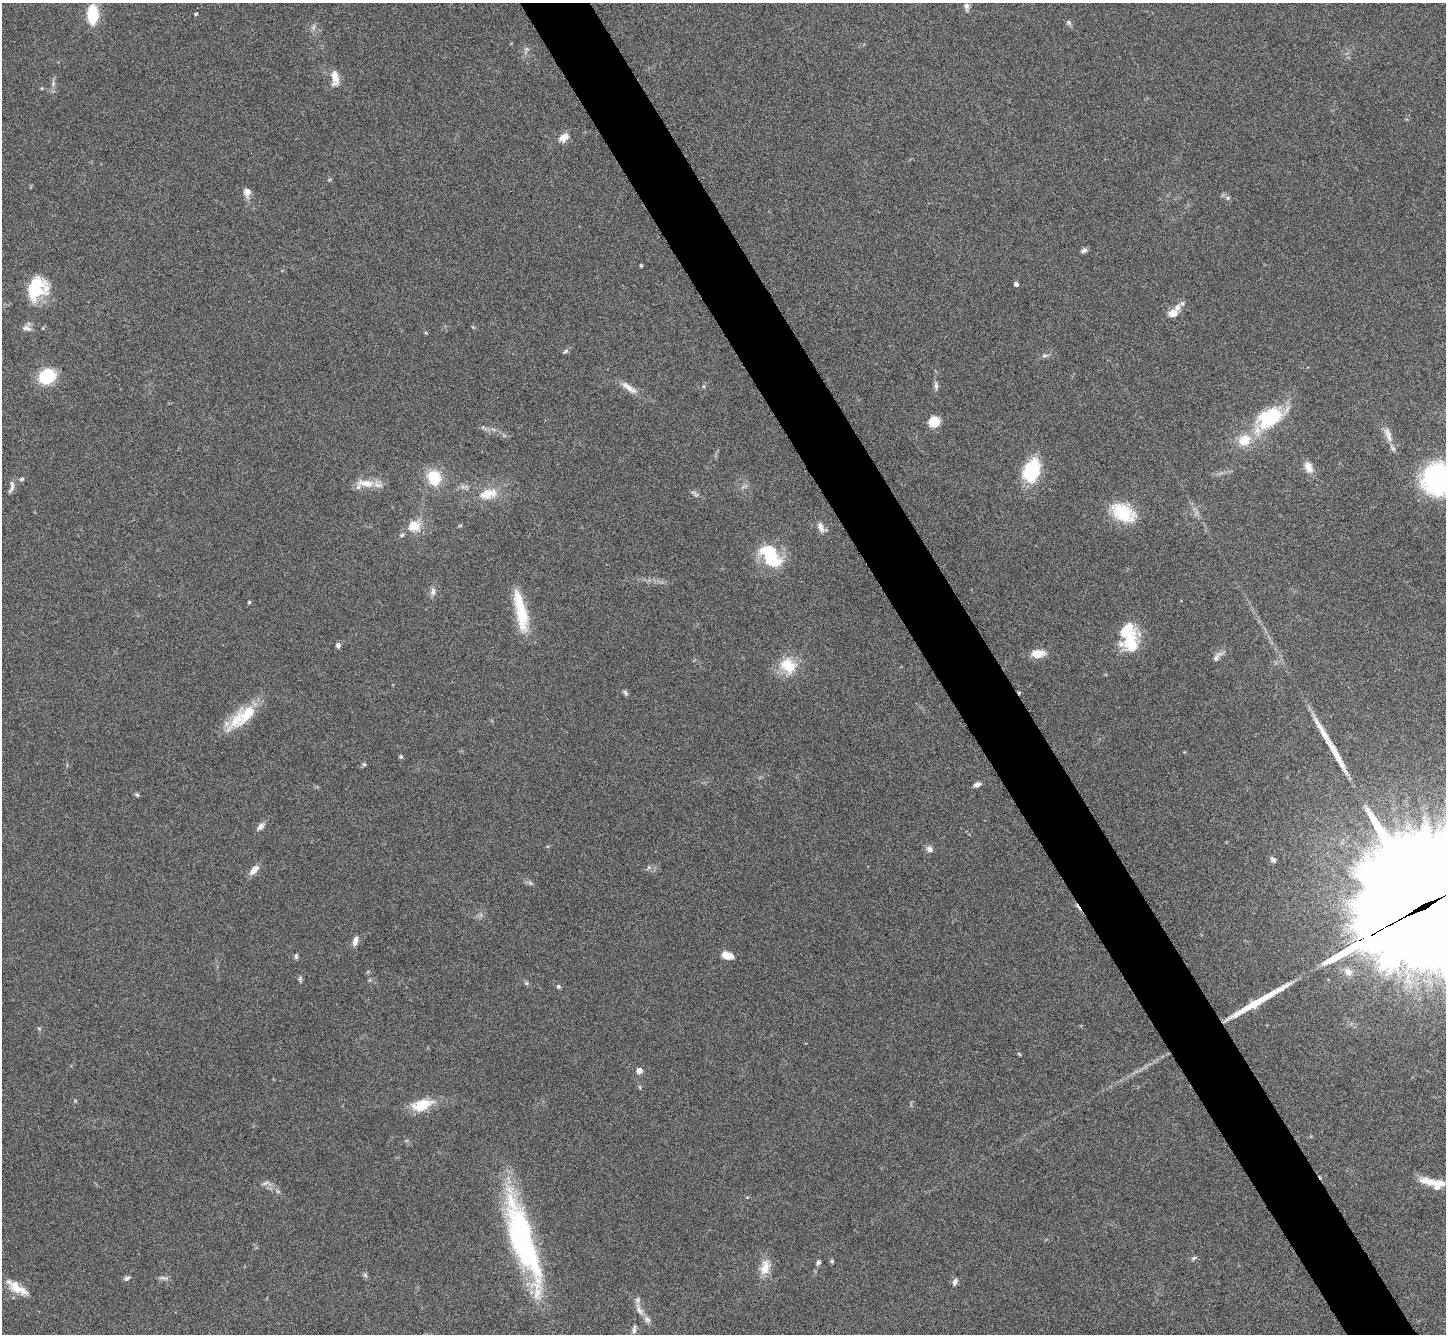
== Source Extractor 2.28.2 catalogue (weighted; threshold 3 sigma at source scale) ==
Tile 6 of 4 x 4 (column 2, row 2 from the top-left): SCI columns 1451-2894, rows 2960-4291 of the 5788 x 5781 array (HDU 1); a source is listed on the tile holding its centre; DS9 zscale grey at full resolution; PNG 1448 x 1336 px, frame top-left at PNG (2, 3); no overlay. Shown black and unused: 5% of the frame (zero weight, under 3 of 6 exposures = <1% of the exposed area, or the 3 px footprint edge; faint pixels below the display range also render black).
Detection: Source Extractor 2.28.2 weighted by HDU 2 'WHT'; one run over the whole footprint, this tile lists its part. Background 0.0536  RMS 0.0044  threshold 0.0181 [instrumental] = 3 sigma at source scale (4.09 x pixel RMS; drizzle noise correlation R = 1.36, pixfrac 0.8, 0.05/0.05 arcsec/px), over >= 5 px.
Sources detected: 102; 1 too faint to see at this stretch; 3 inside a brighter object's white glare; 1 cosmic-ray / hot-pixel residue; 2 long thin detections or spike segments (spike, bleed or trail) — not listed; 12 inside a brighter listed object's ellipse — not listed separately; the other 83 listed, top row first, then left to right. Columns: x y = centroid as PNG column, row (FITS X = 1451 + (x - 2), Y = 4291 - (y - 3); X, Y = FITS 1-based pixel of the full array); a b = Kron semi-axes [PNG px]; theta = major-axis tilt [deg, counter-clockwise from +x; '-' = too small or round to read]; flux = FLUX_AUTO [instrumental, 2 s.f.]
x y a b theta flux
966 6 10 6 -86 1.4
93 14 13 7 89 23
196 14 4 4 - 0.46
1069 23 7 6 - 0.92
335 77 19 8 -84 4.6
53 84 8 4 90 1
564 138 12 8 42 3.3
247 192 8 6 -85 3.4
1084 251 8 5 15 1.3
641 265 3 3 - 0.52
1016 284 4 4 - 1.5
32 288 35 22 46 16
1177 307 10 7 55 2.6
1173 313 7 6 - 5.8
27 328 12 7 -12 1.9
426 333 5 3 - 0.45
565 351 8 5 28 0.8
1045 355 9 5 2 1
47 376 12 10 23 23
703 386 5 5 - 0.6
936 386 11 5 -86 1.3
629 387 25 7 -35 3.9
1270 418 29 19 31 26
934 422 8 8 - 11
1389 434 22 9 -59 3.9
1245 440 15 13 32 7.7
1309 467 14 9 -68 3.6
1030 473 21 17 18 18
434 478 20 17 -66 11
22 479 6 4 28 0.66
1438 479 32 31 - 61
366 483 27 10 -4 6.6
11 487 18 6 78 1.9
488 494 26 13 11 8.5
1123 513 27 17 -31 18
414 526 18 16 4 6.6
821 527 14 7 -66 2.4
771 557 24 14 -43 24
433 592 11 7 86 1.7
249 602 4 3 - 0.58
522 617 36 16 -83 14
1131 644 29 18 -84 13
338 645 6 5 - 1.2
1038 654 13 8 6 6.2
1217 657 17 6 50 1.8
788 666 21 17 -36 12
625 693 8 5 -53 0.81
248 713 48 13 43 17
401 756 5 5 - 0.62
364 764 5 5 - 0.61
977 784 7 5 18 1.9
137 795 6 4 -29 0.66
260 826 11 6 46 1.7
929 849 9 7 -24 1.7
1273 860 7 5 -49 1.2
649 867 6 4 71 0.61
254 870 14 7 48 3
530 883 8 4 -45 0.88
1422 907 81 35 27 32000
355 941 12 6 76 2.2
727 955 11 7 -16 4.7
296 956 7 5 -89 0.82
1348 972 11 8 -42 3.1
300 979 8 5 -82 0.75
526 983 6 5 - 0.63
558 986 5 5 - 0.78
39 1028 6 4 -2 0.49
1019 1054 6 3 -38 0.42
639 1071 4 4 - 4.6
422 1105 25 12 18 11
1429 1182 29 9 -14 6.4
521 1238 85 21 -76 93
1194 1258 7 5 23 0.77
832 1261 5 5 - 0.6
818 1262 5 5 - 1
765 1267 22 12 77 5.8
365 1275 7 5 -46 0.76
127 1278 8 6 18 1
163 1278 14 4 -15 1.1
955 1282 10 6 65 1.4
16 1287 22 13 -44 6.4
639 1310 17 6 -65 2.7
634 1329 12 5 84 1.3
Overlapping masked pixels (flux is a lower limit): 1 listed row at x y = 1422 907
Isophote crosses this tile's border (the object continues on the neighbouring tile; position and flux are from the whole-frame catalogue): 2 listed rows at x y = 1438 479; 1422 907